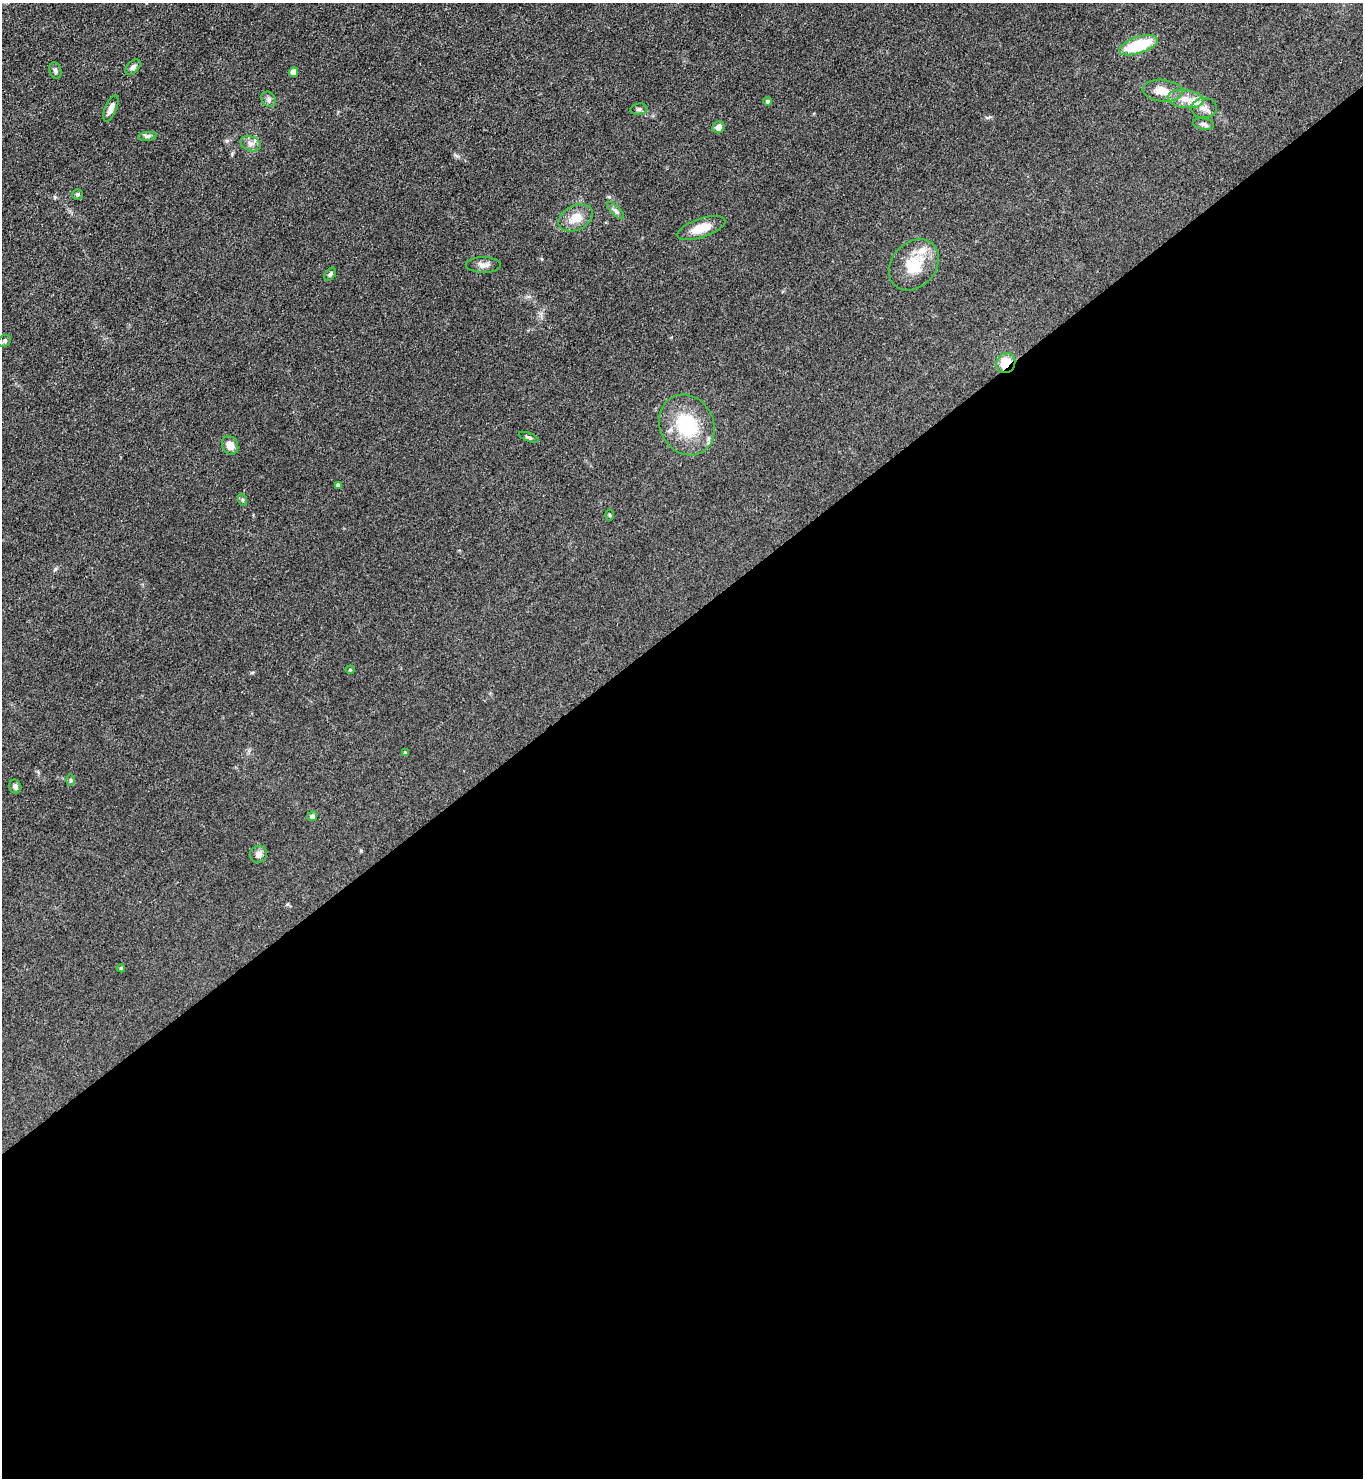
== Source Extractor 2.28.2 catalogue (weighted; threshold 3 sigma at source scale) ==
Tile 15 of 4 x 4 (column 3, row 4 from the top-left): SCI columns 2881-4241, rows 3-1478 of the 5901 x 5907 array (HDU 1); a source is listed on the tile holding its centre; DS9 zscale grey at full resolution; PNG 1365 x 1480 px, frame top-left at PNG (2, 3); each listed source drawn as its Kron ellipse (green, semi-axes under 4 px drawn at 4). Shown black and unused: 58% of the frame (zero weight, under 3 of 4 exposures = <1% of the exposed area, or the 3 px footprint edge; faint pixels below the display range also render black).
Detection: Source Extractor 2.28.2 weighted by HDU 2 'WHT'; one run over the whole footprint, this tile lists its part. Background 0.0826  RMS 0.0067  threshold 0.0302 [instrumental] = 3 sigma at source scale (4.5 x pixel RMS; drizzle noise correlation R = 1.50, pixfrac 1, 0.05/0.05 arcsec/px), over >= 5 px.
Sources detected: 39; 2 inside a brighter listed object's ellipse — not listed separately; the other 37 listed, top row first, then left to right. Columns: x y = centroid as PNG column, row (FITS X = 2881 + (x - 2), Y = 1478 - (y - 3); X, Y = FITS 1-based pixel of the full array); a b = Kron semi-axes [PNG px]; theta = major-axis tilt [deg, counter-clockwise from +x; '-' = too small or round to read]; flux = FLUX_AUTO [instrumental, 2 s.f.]
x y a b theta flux
1138 45 20 8 18 32
133 67 9 6 47 2.2
55 71 8 6 -77 1.9
294 72 5 4 - 6
1163 91 20 11 -5 8.8
269 99 8 6 -51 2.1
1186 99 18 9 -8 7.7
768 101 4 4 - 1.5
111 108 14 6 67 3.7
1204 108 13 10 2 4.4
639 109 8 5 9 1.5
1204 124 11 5 -9 2
718 127 6 5 - 3.7
147 136 9 4 8 1.7
251 144 10 7 -22 3.1
77 195 5 5 - 1.2
615 211 11 4 -45 2
576 218 18 12 26 9.7
701 228 25 9 18 12
483 265 17 7 -1 3.9
914 265 28 22 48 21
330 274 7 5 52 1.4
4 341 7 5 36 1.3
1006 363 10 9 - 15
687 425 31 27 -63 37
529 437 11 3 -21 1.2
230 445 9 8 - 5.6
338 485 4 3 - 1.7
243 500 6 4 -71 0.9
609 515 6 4 -89 0.73
350 670 4 4 - 0.67
405 753 4 4 - 1.1
71 780 6 4 -89 0.97
15 787 7 6 - 2
312 816 5 4 - 1.8
258 854 8 8 - 3.2
121 968 4 4 - 0.88
Overlapping masked pixels (flux is a lower limit): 1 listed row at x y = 1006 363